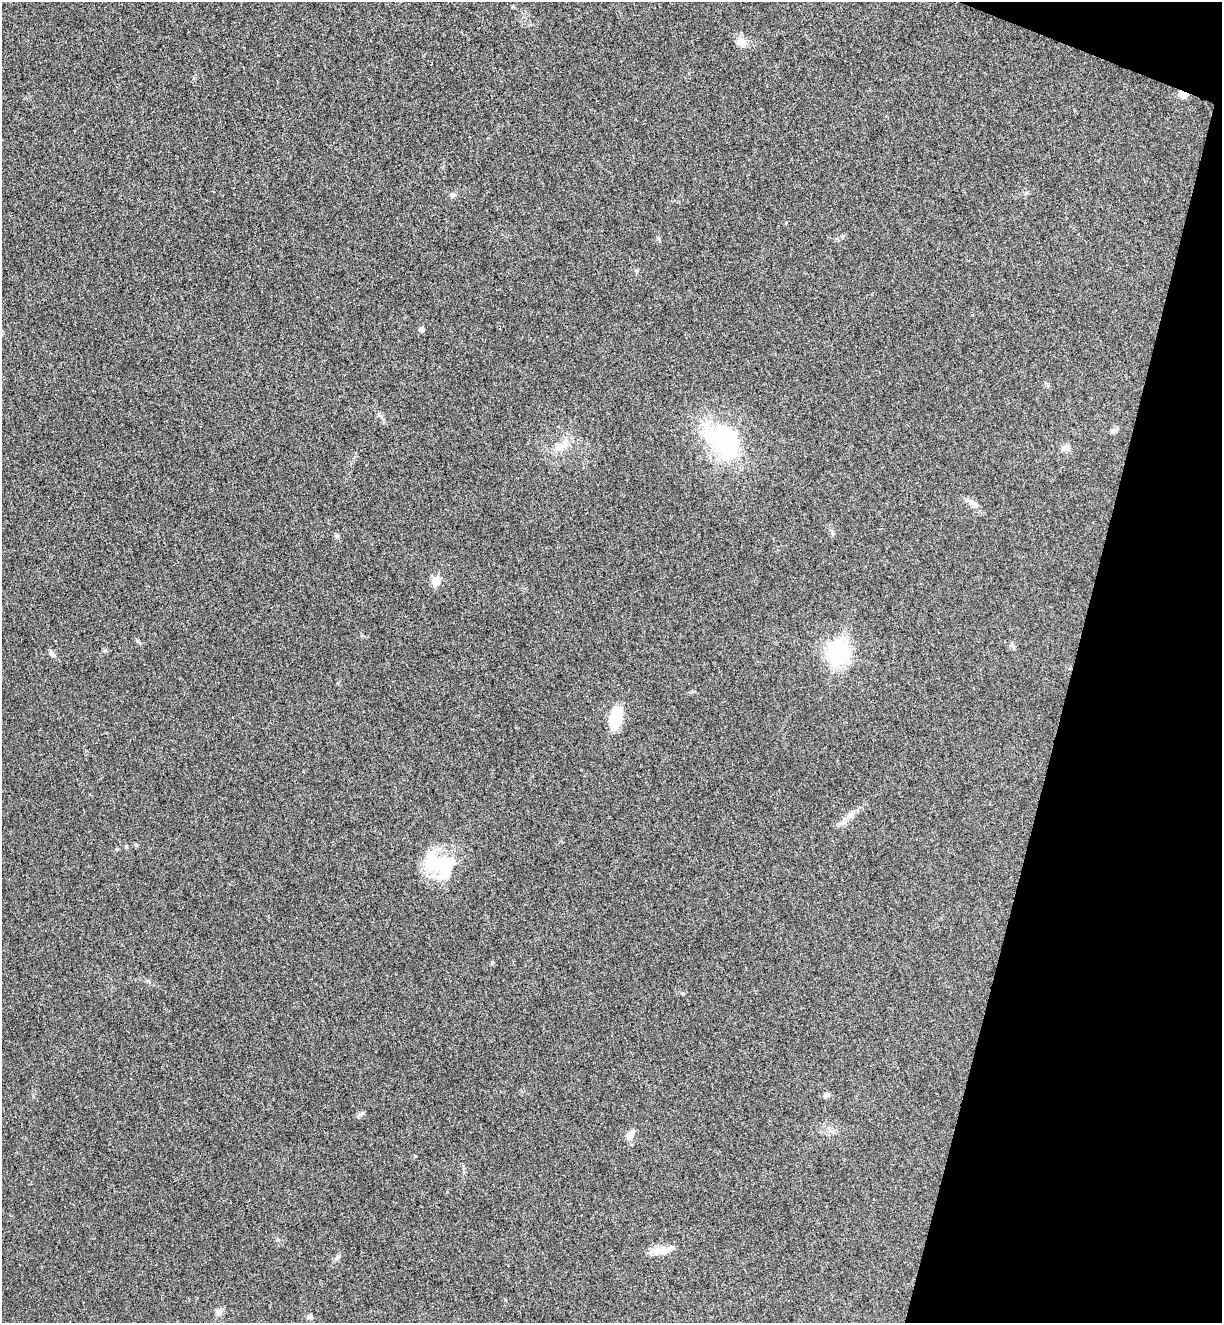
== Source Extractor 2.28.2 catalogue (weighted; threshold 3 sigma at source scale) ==
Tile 8 of 4 x 4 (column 4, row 2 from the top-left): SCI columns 3848-5067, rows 2668-3988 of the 5380 x 5331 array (HDU 1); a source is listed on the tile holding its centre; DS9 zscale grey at full resolution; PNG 1224 x 1325 px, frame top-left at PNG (2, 2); no overlay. Shown black and unused: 13% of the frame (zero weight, under 3 of 4 exposures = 6% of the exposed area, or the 3 px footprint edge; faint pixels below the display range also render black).
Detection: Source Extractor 2.28.2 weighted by HDU 2 'WHT'; one run over the whole footprint, this tile lists its part. Background 0.0355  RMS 0.0053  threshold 0.0239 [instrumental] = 3 sigma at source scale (4.5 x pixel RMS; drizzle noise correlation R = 1.50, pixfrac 1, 0.05/0.05 arcsec/px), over >= 5 px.
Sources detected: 32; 3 inside a brighter object's white glare — not listed; the other 29 listed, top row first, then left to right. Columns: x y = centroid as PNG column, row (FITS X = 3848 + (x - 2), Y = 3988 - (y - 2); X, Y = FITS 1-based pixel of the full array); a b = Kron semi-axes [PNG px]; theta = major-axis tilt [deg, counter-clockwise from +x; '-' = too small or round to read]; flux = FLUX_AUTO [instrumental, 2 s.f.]
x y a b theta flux
741 42 15 10 -1 4.8
1182 94 9 6 -16 6.2
1026 193 6 5 - 0.9
453 195 8 7 - 1.4
659 239 6 4 -71 0.73
422 329 5 5 - 2.1
379 415 8 5 -29 1.3
1113 431 9 6 33 1.5
723 441 41 28 -45 73
561 446 21 11 29 7.7
1066 448 10 9 - 2.7
972 503 15 8 -37 3.5
337 536 7 6 - 1.1
436 581 6 5 - 16
137 641 6 4 -88 0.69
1013 646 9 4 -45 1.2
837 652 11 9 61 220
52 654 10 6 -42 1.9
615 717 22 12 76 21
850 815 12 8 30 3
136 845 5 5 - 0.66
434 864 36 26 -52 25
826 1095 7 7 - 1.9
361 1114 11 4 24 1.3
630 1135 12 8 56 3.6
278 1239 6 4 -20 0.75
657 1251 21 12 9 6.8
218 1312 9 8 - 2.2
309 1317 7 6 - 1.4
Overlapping masked pixels (flux is a lower limit): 1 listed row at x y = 1182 94
Unlisted compact peaks at least as high as the median listed source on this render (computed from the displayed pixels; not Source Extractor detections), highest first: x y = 337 1257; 105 650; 492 962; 415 1156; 126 847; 682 993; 832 533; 505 1300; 843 236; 637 271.